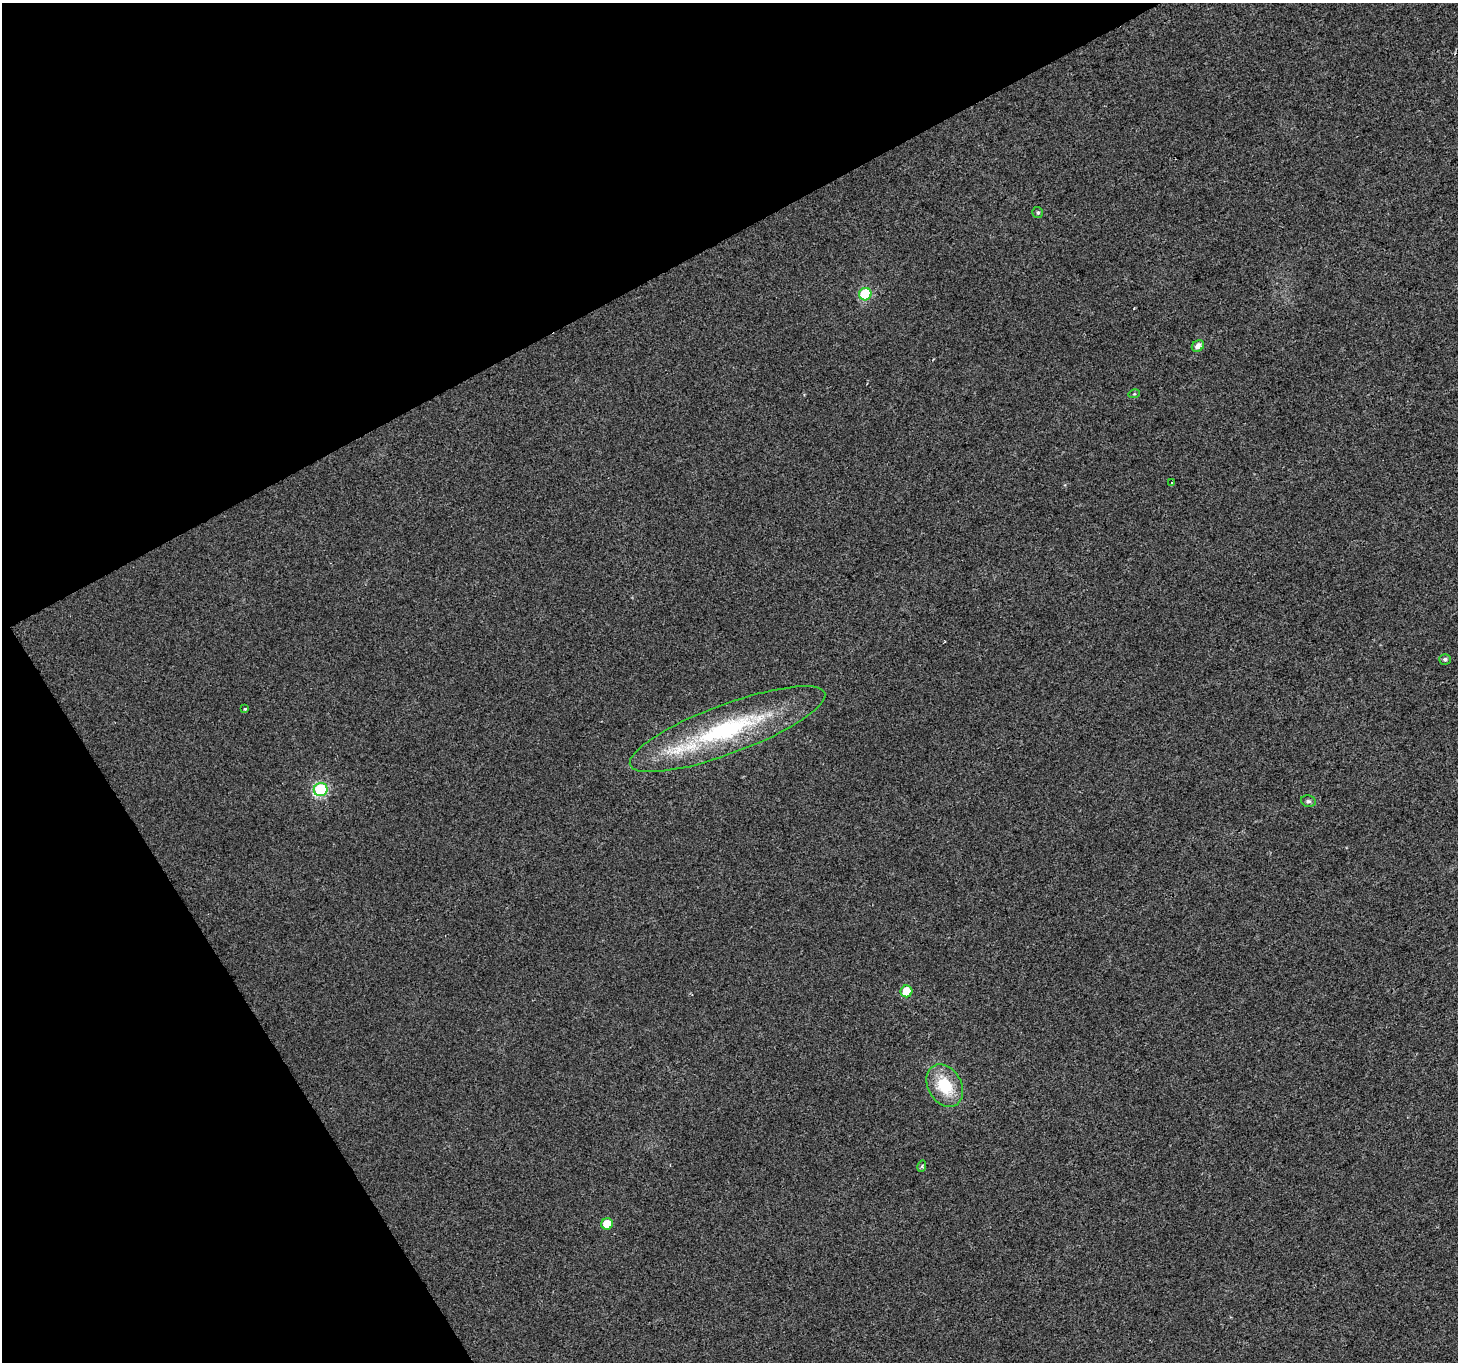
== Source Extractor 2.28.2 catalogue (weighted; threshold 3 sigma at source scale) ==
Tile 5 of 4 x 4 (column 1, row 2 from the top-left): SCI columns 4-1459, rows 2891-4250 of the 5826 x 5719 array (HDU 1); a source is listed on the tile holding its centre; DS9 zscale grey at full resolution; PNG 1460 x 1364 px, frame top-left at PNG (2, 3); each listed source drawn as its Kron ellipse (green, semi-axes under 4 px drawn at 4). Shown black and unused: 27% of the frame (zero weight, under 2 of 3 exposures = <1% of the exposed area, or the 3 px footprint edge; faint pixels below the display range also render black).
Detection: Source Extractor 2.28.2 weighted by HDU 2 'WHT'; one run over the whole footprint, this tile lists its part. Background 0.00812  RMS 0.0055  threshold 0.0249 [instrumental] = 3 sigma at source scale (4.5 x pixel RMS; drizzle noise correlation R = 1.50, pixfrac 1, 0.0396/0.0396 arcsec/px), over >= 5 px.
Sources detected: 15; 1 cosmic-ray / hot-pixel residue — neither listed nor drawn; the other 14 listed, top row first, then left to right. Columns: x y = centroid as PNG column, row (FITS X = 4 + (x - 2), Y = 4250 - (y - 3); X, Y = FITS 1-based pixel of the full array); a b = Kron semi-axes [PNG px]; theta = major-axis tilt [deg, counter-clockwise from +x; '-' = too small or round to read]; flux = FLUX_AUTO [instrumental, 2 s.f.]
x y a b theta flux
1038 212 6 5 - 0.94
865 294 6 6 - 28
1198 346 6 5 - 2.9
1134 394 6 3 17 0.54
1172 483 3 2 - 0.66
1445 659 6 5 - 1.3
245 709 3 3 - 1.3
727 729 104 24 20 79
321 790 7 6 - 59
1308 801 7 5 -13 1.2
906 991 6 6 - 12
945 1086 22 17 -60 20
922 1166 6 3 73 0.87
607 1224 6 5 - 8.7